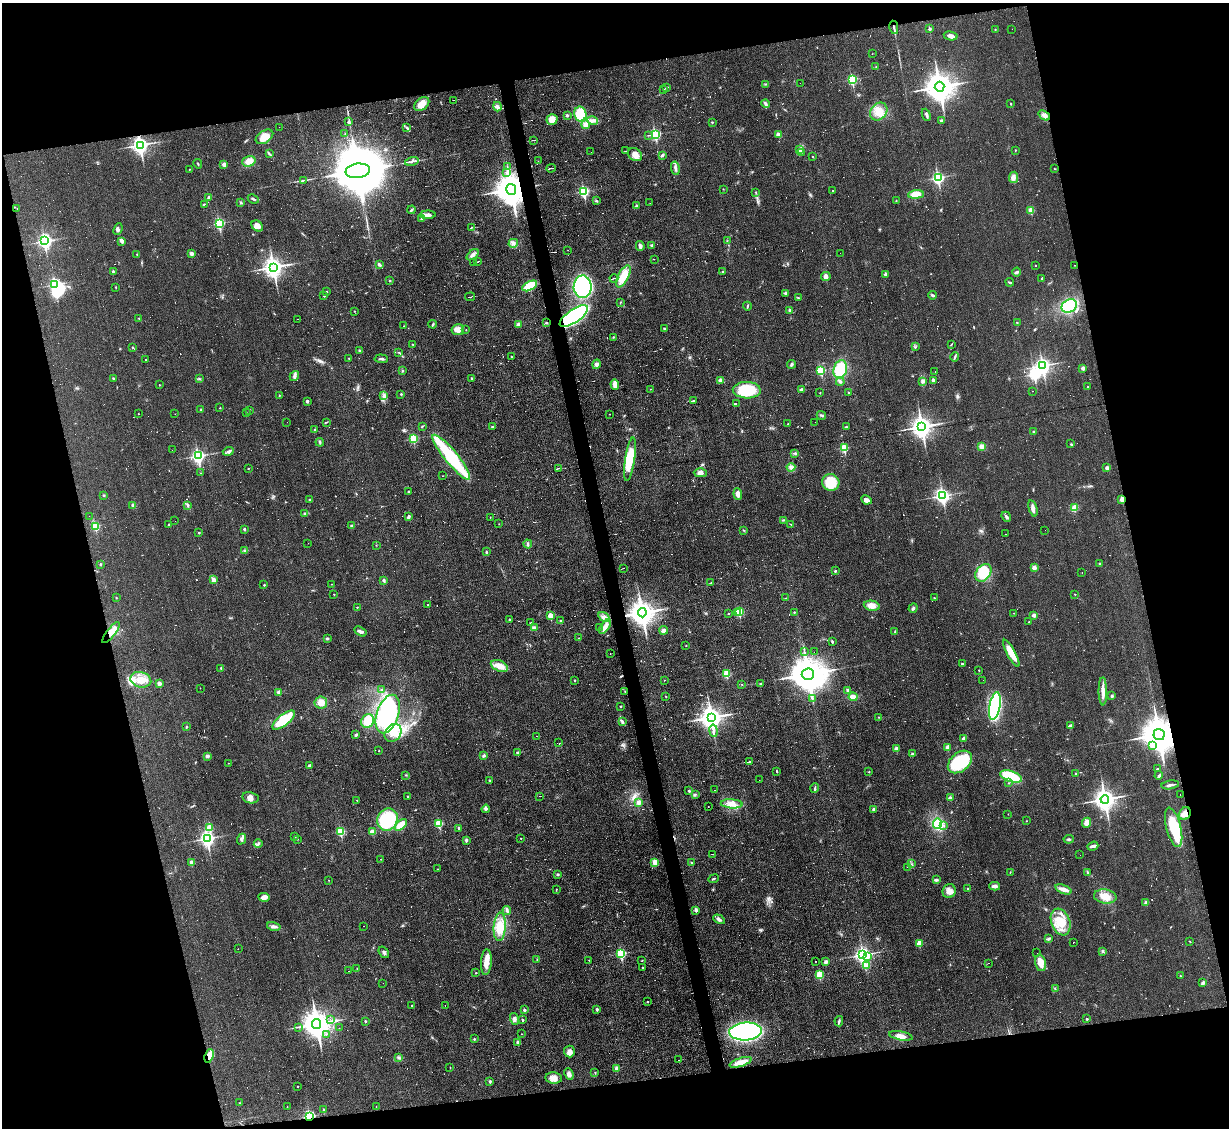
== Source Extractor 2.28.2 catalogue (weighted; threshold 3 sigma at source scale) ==
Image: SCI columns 1-4905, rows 249-4749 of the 4905 x 4883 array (HDU 1 of 3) = the unmasked area's bounding box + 8 px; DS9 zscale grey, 4 x 4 block average (1 PNG px = mean of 4 x 4 image px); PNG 1231 x 1130 px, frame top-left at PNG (2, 3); each listed source drawn as its Kron ellipse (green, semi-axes under 4 px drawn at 4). Shown black and unused: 26% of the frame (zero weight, under 3 of 4 exposures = <1% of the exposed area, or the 3 px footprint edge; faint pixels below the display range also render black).
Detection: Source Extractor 2.28.2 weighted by HDU 2 'WHT'. Background 0.0225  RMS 0.0042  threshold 0.0189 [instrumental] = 3 sigma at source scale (4.5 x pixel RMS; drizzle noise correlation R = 1.50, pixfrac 1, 0.05/0.05 arcsec/px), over >= 5 px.
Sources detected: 1010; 18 too faint to see at this stretch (4 x 4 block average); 7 inside a brighter object's white glare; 279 cosmic-ray / hot-pixel residue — neither listed nor drawn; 7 coinciding with a brighter row at this scale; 15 inside a brighter listed object's ellipse — not listed separately; of the other 684, all 500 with FLUX_AUTO >= 0.734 (the completeness limit of this list) listed and drawn (184 fainter detections not listed), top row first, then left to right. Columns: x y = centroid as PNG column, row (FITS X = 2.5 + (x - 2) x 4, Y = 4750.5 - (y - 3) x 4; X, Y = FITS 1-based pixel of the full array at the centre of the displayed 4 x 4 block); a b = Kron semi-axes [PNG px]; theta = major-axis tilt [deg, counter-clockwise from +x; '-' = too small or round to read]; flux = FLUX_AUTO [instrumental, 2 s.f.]
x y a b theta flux
894 27 7 2 -80 5.2
930 29 2 2 - 12
995 29 2 2 - 1.4
1012 29 2 2 - 0.98
951 36 7 3 -12 16
872 54 2 2 - 0.78
876 67 2 2 - 1.3
852 79 2 2 - 250
800 83 2 2 - 0.98
766 84 2 2 - 1.2
667 87 3 2 - 2.1
939 87 5 5 - 4600
664 90 2 2 - 1.3
454 100 3 2 - 2.5
422 104 8 5 39 25
765 104 4 3 - 4.4
1011 104 2 2 - 4
497 107 5 3 - 5.5
879 111 10 8 47 32
580 114 7 6 - 88
567 115 2 2 - 11
926 115 6 3 -66 5
1044 115 6 4 -35 11
552 119 5 5 - 25
593 120 5 4 - 9.7
941 121 2 2 - 5.1
348 122 2 2 - 5.7
712 122 2 2 - 2.7
586 125 4 4 - 14
279 127 2 2 - 5.7
407 128 3 2 - 2.7
345 134 3 2 - 1.5
655 134 3 2 - 290
649 135 3 2 - 1.5
779 135 2 2 - 26
264 137 9 6 32 34
534 140 3 2 - 2
140 145 3 3 - 1100
800 149 2 2 - 2.7
1015 150 2 2 - 1.5
625 151 2 2 - 0.76
591 152 2 2 - 1.2
801 153 2 2 - 2.2
269 154 3 2 - 2.2
635 155 8 6 -35 18
662 155 3 3 - 2.7
813 157 2 2 - 1.7
249 161 6 5 - 22
412 161 7 2 15 6
538 161 2 2 - 0.77
198 164 4 2 - 2
224 164 4 3 - 9
507 167 2 2 - 1.1
551 168 5 2 - 3.6
675 168 7 3 -79 7.4
189 169 2 2 - 1.2
1054 169 2 2 - 0.97
358 171 12 7 7 33000
506 173 2 2 - 2.7
1013 177 6 4 84 9.8
938 178 3 2 - 460
303 181 2 2 - 0.92
511 189 5 5 - 6700
723 189 2 2 - 0.99
833 190 2 2 - 1.7
584 191 3 2 - 330
756 192 2 2 - 0.95
916 194 8 4 6 38
209 197 3 3 - 4.3
253 199 6 2 -25 4.2
596 201 4 2 - 1.8
896 201 2 2 - 0.93
241 202 2 2 - 2.3
650 203 2 2 - 1.5
204 204 2 2 - 2.2
637 206 2 2 - 15
17 208 2 2 - 0.96
412 210 4 2 - 3.8
1031 210 2 2 - 67
428 215 8 3 3 11
422 219 3 2 - 5.9
219 223 3 2 - 280
257 226 6 5 - 17
472 228 2 2 - 1.4
118 229 6 4 68 6.2
45 241 3 2 - 530
122 241 4 3 - 9
727 241 2 2 - 1.5
513 243 5 2 - 4.8
652 245 3 3 - 3.9
640 246 5 3 - 8.1
568 250 2 2 - 0.77
191 253 4 3 - 5.6
840 253 2 2 - 3.2
137 254 2 2 - 1.2
473 255 7 3 41 8.2
654 259 3 2 - 0.82
474 262 2 2 - 3.8
477 262 4 2 - 2.1
379 265 4 3 - 5.7
1036 265 2 2 - 1.1
1074 265 2 2 - 0.77
273 267 4 3 - 1700
113 271 2 2 - 7.3
723 272 2 2 - 7.6
1017 272 4 2 - 4.1
885 274 2 2 - 13
623 276 12 5 63 48
826 276 5 4 - 9.9
614 278 4 2 - 2.3
1042 278 2 2 - 5.7
389 281 2 2 - 4.8
1010 282 4 2 - 3.3
55 285 3 3 - 450
530 286 8 3 29 82
116 287 2 2 - 1.2
583 287 11 9 88 340
327 291 2 2 - 2.2
785 293 3 2 - 2.8
932 295 4 2 - 3.5
324 296 2 2 - 5.8
470 297 5 2 - 3.1
799 298 3 2 - 1.9
620 302 2 2 - 1.1
747 306 4 2 - 2.7
1069 306 8 6 28 110
790 310 2 2 - 14
354 311 2 2 - 2.1
574 316 16 6 34 310
139 318 2 2 - 1.1
297 319 2 2 - 0.86
1017 322 2 2 - 3.1
546 323 2 2 - 4
433 324 4 2 - 3.5
518 324 4 3 - 9
404 326 2 2 - 0.78
665 329 3 2 - 3.5
458 330 6 5 - 16
466 330 2 2 - 1.4
614 337 4 2 - 2.2
412 344 2 2 - 1.1
951 344 3 2 - 1.8
132 347 2 2 - 2
915 347 2 2 - 1.7
359 350 2 2 - 1.9
399 352 2 2 - 1.7
511 357 2 2 - 2
955 357 4 2 - 2.9
349 358 2 2 - 1.1
145 359 2 2 - 1.8
381 359 7 2 -4 4.7
596 364 5 3 - 8.1
791 364 4 3 - 4.5
1043 366 3 3 - 830
1083 368 2 2 - 19
840 369 9 6 76 90
821 370 2 2 - 160
403 371 3 2 - 1.8
935 372 2 2 - 11
294 376 5 3 - 6.5
113 378 2 2 - 6.4
471 378 3 2 - 2.2
199 379 3 2 - 1.8
720 380 4 3 - 4.9
933 380 2 2 - 15
923 381 3 2 - 3.6
840 382 4 2 - 3.7
615 384 5 4 - 10
159 385 2 2 - 2.3
1088 387 2 2 - 2.3
650 389 2 2 - 0.94
802 389 3 2 - 3.7
747 390 14 8 -2 110
1033 391 2 2 - 0.86
848 392 2 2 - 5
820 393 2 2 - 2.1
401 394 2 2 - 3.2
279 395 2 2 - 1.2
384 396 3 3 - 4.4
694 400 2 2 - 65
307 401 2 2 - 11
736 403 2 2 - 7.7
220 408 2 2 - 1.8
200 410 2 2 - 1
249 410 2 2 - 1.7
246 412 2 2 - 1.4
138 414 2 2 - 1
175 414 2 2 - 2.1
610 414 2 2 - 1.1
821 415 5 2 - 3.8
287 422 2 2 - 1.1
326 422 3 2 - 1.8
815 422 2 2 - 2.7
788 424 2 2 - 1.2
422 426 3 2 - 1.6
492 427 2 2 - 4.6
846 427 3 2 - 2.3
922 427 4 3 - 2000
314 430 3 2 - 2.4
1034 432 3 2 - 2.7
413 439 2 2 - 130
320 442 4 2 - 3.1
1071 444 2 2 - 1.1
982 446 3 3 - 11
844 448 2 2 - 140
172 450 2 2 - 1.6
228 451 5 3 - 5.9
795 453 4 2 - 2.9
198 456 3 2 - 630
451 457 28 6 -51 260
630 459 22 5 81 72
791 467 4 4 - 7.1
248 468 2 2 - 2.4
559 468 3 2 - 1.2
1107 468 4 4 - 5.7
201 473 2 2 - 0.81
700 473 6 4 -2 11
443 476 2 2 - 0.75
831 482 9 8 - 71
408 492 2 2 - 2.9
738 494 6 4 -85 10
104 495 3 2 - 2.1
943 496 3 3 - 700
1122 499 2 2 - 42
309 500 2 2 - 4.6
866 500 5 4 - 13
133 505 2 2 - 17
188 505 3 2 - 1.9
1033 508 8 3 -75 12
1074 508 4 3 - 24
304 513 3 2 - 2
89 516 2 2 - 0.77
409 517 4 3 - 3.9
490 517 2 2 - 1.2
1006 517 5 2 - 5.7
783 520 3 2 - 1.6
175 521 2 2 - 1.3
499 524 2 2 - 0.89
791 524 2 2 - 1.1
169 525 3 2 - 2
352 525 3 2 - 3.1
95 526 2 2 - 130
244 529 2 2 - 9
744 530 2 2 - 0.92
1045 530 2 2 - 0.74
199 533 2 2 - 4.2
1006 534 2 2 - 6.8
308 543 2 2 - 1.9
528 544 4 2 - 3.5
376 545 2 2 - 0.83
245 551 4 2 - 2.4
486 552 3 2 - 2.3
100 564 2 2 - 8
1100 564 3 2 - 2
624 568 2 2 - 1.1
1034 568 3 3 - 13
835 571 2 2 - 7.7
1082 572 2 2 - 0.73
983 573 10 7 54 69
214 580 4 4 - 8.7
384 580 2 2 - 14
711 582 2 2 - 0.89
331 584 2 2 - 0.85
264 585 2 2 - 3.5
334 594 2 2 - 1.6
1075 594 2 2 - 1.1
116 598 2 2 - 0.78
786 598 2 2 - 0.77
934 598 2 2 - 2.1
428 605 2 2 - 0.85
872 606 8 5 -12 21
357 607 2 2 - 2.7
913 608 5 3 - 5.2
739 612 2 2 - 160
794 612 2 2 - 2.5
642 613 4 4 - 3200
737 613 2 2 - 60
1014 613 2 2 - 0.84
729 614 2 2 - 1.9
1034 615 3 3 - 7.9
550 616 2 2 - 55
604 617 6 3 -31 9.3
509 620 3 2 - 2.2
561 621 3 3 - 2.9
1029 622 2 2 - 1.8
531 623 2 2 - 1.7
534 627 3 2 - 3.2
599 627 2 2 - 0.93
605 627 8 4 54 13
664 630 4 4 - 9.1
360 631 7 3 -31 7
895 632 2 2 - 1.2
111 633 13 3 52 20
327 638 3 2 - 3.6
579 638 2 2 - 1.1
832 642 3 2 - 2.9
686 645 2 2 - 0.95
804 652 2 2 - 1.5
814 652 2 2 - 4
1011 653 15 4 -61 35
610 654 2 2 - 6.4
962 664 2 2 - 4.2
499 666 9 5 -24 28
221 668 3 2 - 2
979 670 2 2 - 1.9
726 674 2 2 - 110
808 674 6 5 - 9000
141 680 10 7 -15 32
575 680 2 2 - 4
664 680 2 2 - 0.84
983 680 2 2 - 1.2
159 684 2 2 - 29
742 684 2 2 - 0.86
760 684 2 2 - 1.9
200 688 2 2 - 0.8
381 689 2 2 - 1.2
848 690 4 3 - 5.7
625 691 2 2 - 1.6
1103 691 14 3 -89 18
279 692 4 3 - 7.9
666 696 2 2 - 2.2
1112 696 2 2 - 11
853 697 4 4 - 15
812 698 2 2 - 1.7
321 703 6 6 - 22
621 706 3 2 - 1.7
995 706 14 5 79 410
388 714 20 11 71 320
879 717 2 2 - 1.2
711 718 4 4 - 2200
284 720 14 5 38 98
368 721 7 6 - 37
622 722 4 2 - 3.6
1070 726 3 2 - 3.1
186 727 2 2 - 1.9
713 731 6 2 -80 6.3
393 733 10 7 53 32
356 735 4 2 - 4.2
1159 735 5 5 - 8500
536 736 3 2 - 0.94
963 738 4 3 - 5.4
559 743 2 2 - 1.8
1152 746 3 3 - 5.9
948 747 2 2 - 26
896 749 2 2 - 25
379 751 2 2 - 1.6
517 752 3 2 - 4.1
912 754 2 2 - 8.8
207 756 3 3 - 5
484 756 4 2 - 4
750 762 3 2 - 24
960 762 14 9 40 160
228 763 2 2 - 1.3
309 766 2 2 - 13
1158 769 3 2 - 2.5
777 771 3 2 - 2.2
869 772 2 2 - 1.4
1076 774 2 2 - 4.7
406 775 3 2 - 1.2
1159 775 4 2 - 3.2
1011 776 11 5 -18 120
489 780 2 2 - 5.2
759 780 2 2 - 0.93
1009 783 2 2 - 1.5
1170 785 9 2 9 6.6
815 788 5 2 - 3.2
714 790 2 2 - 1.6
689 791 2 2 - 6.2
1180 794 2 2 - 0.88
695 795 3 2 - 2
408 796 2 2 - 3
540 796 2 2 - 0.76
250 798 8 5 -13 13
950 798 2 2 - 20
1105 799 4 3 - 2000
357 800 2 2 - 1
638 802 2 2 - 29
732 804 11 4 -4 19
708 807 2 2 - 2.8
486 809 4 3 - 4.4
873 809 3 3 - 3.7
1008 814 2 2 - 1
1185 814 7 5 54 23
387 820 11 10 - 190
1026 821 2 2 - 0.96
439 823 2 2 - 130
1087 823 5 4 - 16
938 824 5 4 - 97
401 825 7 4 44 33
944 825 2 2 - 1.7
209 827 2 2 - 68
1174 827 20 7 -76 110
459 828 2 2 - 9.4
341 832 2 2 - 150
372 832 4 3 - 20
295 837 2 2 - 1.2
521 838 2 2 - 1
207 839 3 3 - 760
241 839 5 3 - 5.7
297 839 2 2 - 0.87
1069 839 5 2 - 3.2
466 840 2 2 - 13
258 844 4 2 - 4.3
1093 846 5 3 - 5.8
712 854 2 2 - 0.9
1080 855 2 2 - 1.5
381 859 2 2 - 1.5
192 862 2 2 - 31
655 862 2 2 - 64
692 863 3 2 - 2.9
911 864 2 2 - 0.89
908 867 2 2 - 0.8
437 869 2 2 - 0.84
1010 872 2 2 - 1.2
1087 872 4 2 - 3.1
558 874 2 2 - 3.3
713 879 5 2 - 2.6
328 880 2 2 - 0.89
936 880 4 3 - 4.2
995 886 5 3 - 11
968 888 2 2 - 1.9
1063 889 8 4 -21 17
556 890 3 2 - 1.9
949 891 7 6 - 15
1105 896 11 7 -8 27
264 897 6 4 -4 12
1146 903 3 3 - 7.4
507 910 4 3 - 5.2
696 910 2 2 - 14
719 919 6 3 -30 6.3
1061 922 14 9 -69 53
274 926 7 3 -13 7.2
364 926 2 2 - 1.4
500 927 14 6 86 40
1048 939 4 2 - 3.4
1189 941 3 2 - 1.4
919 943 2 2 - 48
1073 943 2 2 - 10
238 949 2 2 - 1.8
1103 951 3 2 - 2.4
384 952 6 2 -55 4.7
1037 953 2 2 - 3.8
621 954 3 2 - 230
863 955 3 3 - 920
868 956 4 2 - 21
537 960 2 2 - 1.8
589 960 2 2 - 2.1
642 961 2 2 - 2.5
816 961 2 2 - 1.5
486 962 13 5 87 26
826 962 3 3 - 5.3
989 963 2 2 - 11
1040 963 8 5 -77 26
867 965 3 2 - 28
643 968 2 2 - 4.6
357 969 2 2 - 1
348 971 2 2 - 0.84
476 973 2 2 - 1.7
820 975 2 2 - 130
1180 976 2 2 - 1.1
383 983 2 2 - 0.97
1203 983 4 3 - 6.4
1055 989 2 2 - 1.4
647 1002 2 2 - 4.5
411 1005 2 2 - 1.1
445 1006 2 2 - 1.3
597 1009 2 2 - 12
524 1010 2 2 - 11
330 1019 2 2 - 1
514 1019 6 3 -76 6.9
1087 1019 2 2 - 6.3
522 1020 2 2 - 6.2
365 1021 2 2 - 5
839 1021 5 2 - 4.2
317 1024 5 4 - 4100
298 1027 2 2 - 1.4
339 1028 2 2 - 0.84
745 1031 16 9 3 510
327 1034 2 2 - 0.98
522 1034 2 2 - 1.1
901 1036 12 4 -10 16
474 1039 2 2 - 4
518 1042 2 2 - 19
569 1052 6 5 - 12
209 1056 7 3 71 35
399 1058 2 2 - 1.2
679 1060 2 2 - 0.79
741 1062 11 3 18 24
450 1068 2 2 - 0.81
616 1068 2 2 - 25
595 1072 2 2 - 0.95
569 1074 6 4 -65 9.7
554 1078 8 5 -6 17
490 1081 2 2 - 8.7
297 1086 2 2 - 1.9
239 1103 2 2 - 0.85
287 1107 2 2 - 1
376 1107 2 2 - 0.79
324 1109 2 2 - 4.3
309 1116 2 2 - 360
Overlapping masked pixels (flux is a lower limit): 10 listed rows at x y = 511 189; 574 316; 1122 499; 642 613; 111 633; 625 691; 1159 735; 1185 814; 209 1056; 309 1116
Diffuse or blended objects may show on this block-average render without a row.